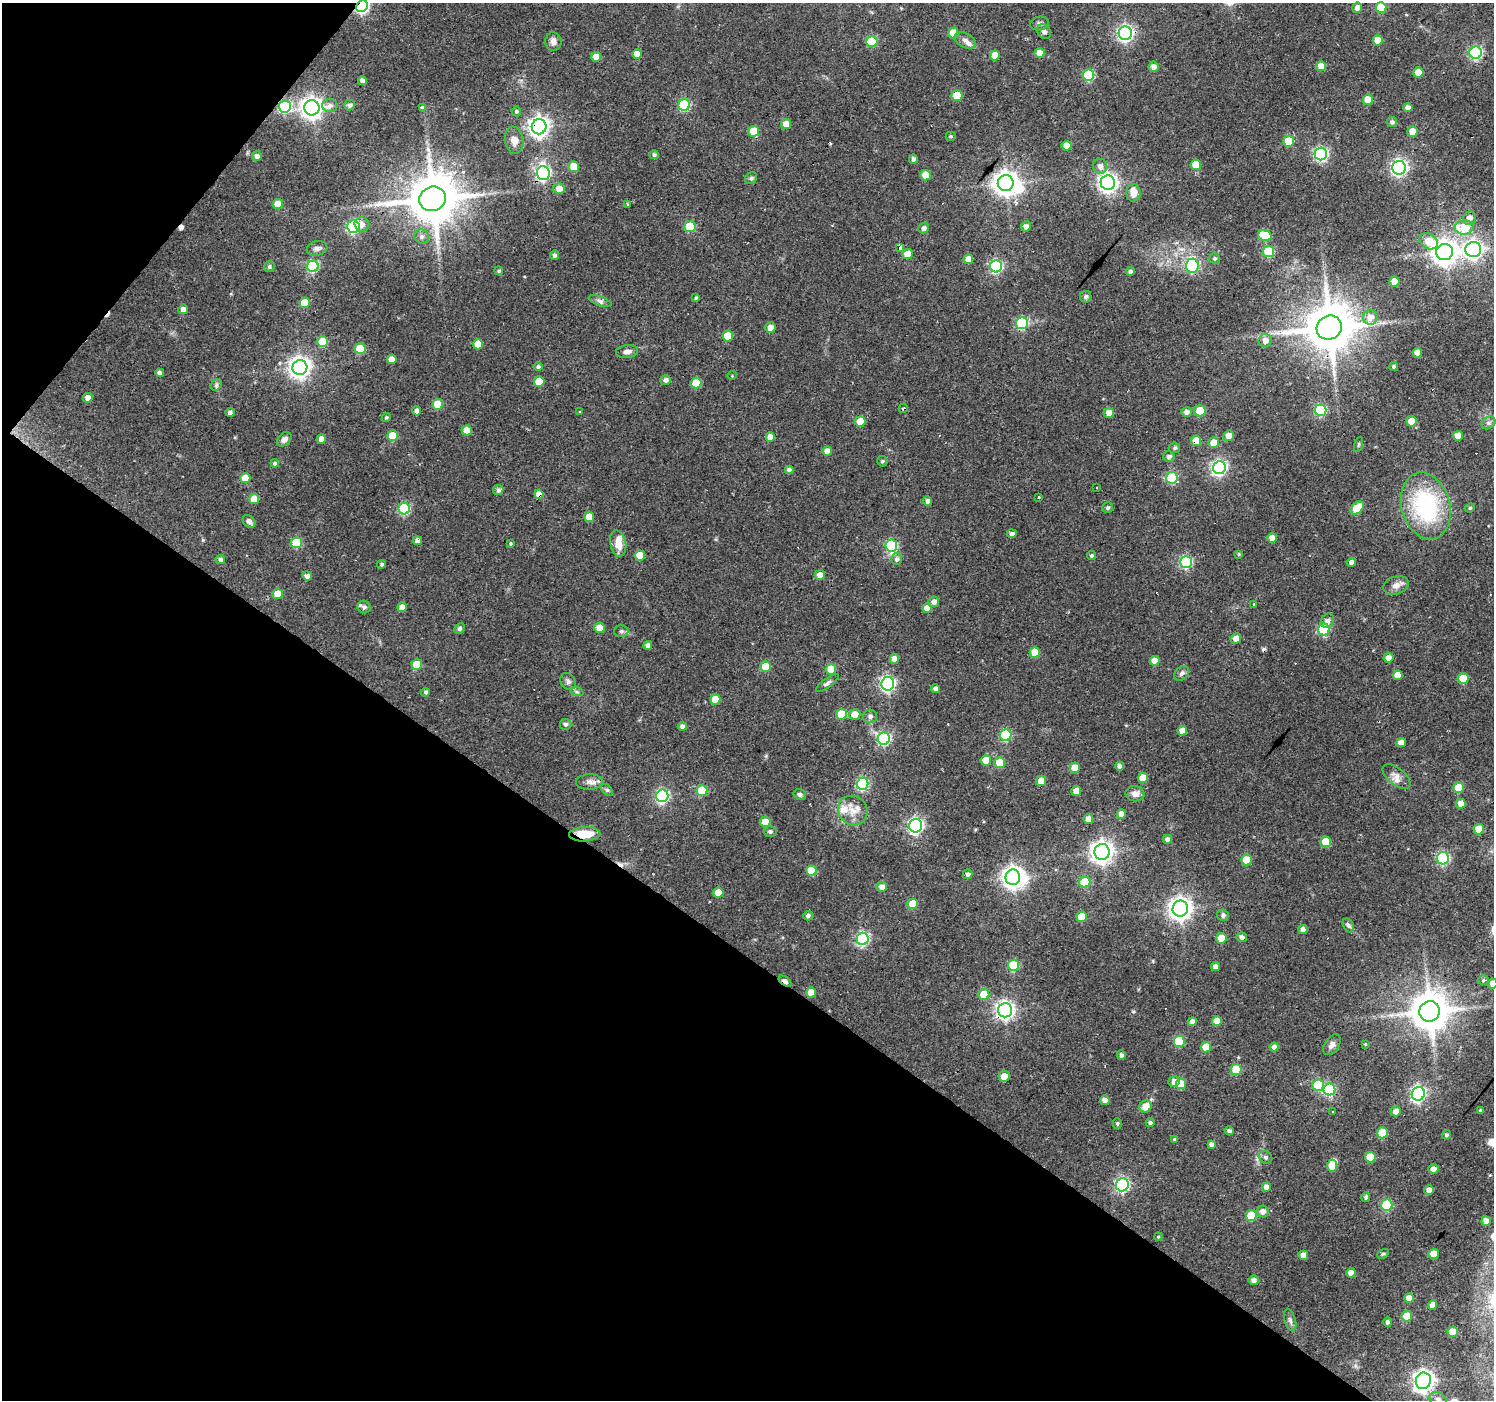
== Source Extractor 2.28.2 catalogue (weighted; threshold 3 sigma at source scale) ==
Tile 9 of 4 x 4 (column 1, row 3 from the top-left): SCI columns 3-1494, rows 1639-3036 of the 5970 x 6007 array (HDU 1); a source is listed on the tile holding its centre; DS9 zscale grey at full resolution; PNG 1496 x 1402 px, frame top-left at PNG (2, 3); each listed source drawn as its Kron ellipse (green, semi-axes under 4 px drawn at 4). Shown black and unused: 36% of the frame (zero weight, under 2 of 3 exposures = <1% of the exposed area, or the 3 px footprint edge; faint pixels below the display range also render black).
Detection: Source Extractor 2.28.2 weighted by HDU 2 'WHT'; one run over the whole footprint, this tile lists its part. Background 0.104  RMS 0.0075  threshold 0.0339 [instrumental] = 3 sigma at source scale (4.5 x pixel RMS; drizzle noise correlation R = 1.50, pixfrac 1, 0.0396/0.0396 arcsec/px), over >= 5 px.
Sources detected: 336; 3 inside a brighter object's white glare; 9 cosmic-ray / hot-pixel residue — neither listed nor drawn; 3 inside a brighter listed object's ellipse — not listed separately; the other 321 listed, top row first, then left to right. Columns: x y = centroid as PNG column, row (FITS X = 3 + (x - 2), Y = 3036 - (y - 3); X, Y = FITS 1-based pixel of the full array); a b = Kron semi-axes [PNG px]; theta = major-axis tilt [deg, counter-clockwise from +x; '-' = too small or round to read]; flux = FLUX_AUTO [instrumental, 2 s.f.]
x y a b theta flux
362 6 6 5 - 150
1381 7 5 5 - 19
1357 8 5 5 - 3.6
1040 24 9 6 10 2.4
1044 31 8 6 -60 2.6
953 33 5 5 - 14
1125 33 7 6 - 200
965 40 12 7 -28 3.4
1378 40 5 5 - 12
872 41 5 5 - 34
553 42 9 8 - 3.6
1039 53 5 5 - 7.6
1476 53 6 6 - 100
637 54 5 5 - 8.2
995 55 5 5 - 8
596 57 5 5 - 8.1
1321 66 5 5 - 9.1
1154 67 5 5 - 4.1
1418 72 5 5 - 11
1089 75 6 5 - 41
362 81 4 4 - 4.1
957 96 5 5 - 19
1368 100 5 5 - 10
330 105 8 6 -9 3.2
350 105 5 5 - 2.3
684 105 6 5 - 54
285 106 6 6 - 81
312 108 7 7 - 490
422 108 3 3 - 62
1408 108 4 4 - 3.8
516 111 5 5 - 1.4
1392 122 5 5 - 2
786 124 5 5 - 8
539 127 7 7 - 380
754 131 5 5 - 18
1412 132 5 5 - 11
951 136 5 4 - 0.97
514 140 14 9 -81 5.7
1289 141 5 5 - 26
1067 146 5 5 - 9
1321 154 6 6 - 130
654 155 5 4 - 1.5
257 156 5 5 - 2.9
913 159 5 4 - 2.1
1196 165 5 5 - 15
574 166 5 5 - 11
1100 166 7 7 - 3.6
1399 168 7 6 - 200
543 173 7 6 - 140
925 175 5 5 - 12
751 178 6 5 - 1.4
1006 183 8 8 - 660
1108 183 7 7 - 320
559 188 6 5 - 6.1
1133 193 9 7 -87 8.4
432 199 14 12 24 3600
278 204 5 5 - 11
627 204 3 3 - 0.72
1469 218 7 6 - 3.8
362 224 7 7 - 4.2
1026 226 5 4 - 3.2
353 227 6 6 - 76
690 227 5 5 - 30
1464 227 9 7 4 20
924 228 5 5 - 2.8
1265 236 7 5 -19 22
422 237 7 7 - 2.5
1429 241 10 7 -35 12
900 247 3 3 - 32
317 248 10 7 10 2.5
1473 250 8 7 - 260
1269 252 5 5 - 37
1445 252 8 8 - 680
907 254 5 5 - 8.7
554 255 5 4 - 2.2
968 259 5 5 - 7.1
1215 259 5 5 - 1.3
313 266 5 5 - 63
996 266 6 6 - 90
1192 266 7 6 - 75
269 267 6 5 - 1.5
499 271 4 4 - 1.3
1130 271 4 4 - 2.4
1394 281 5 5 - 9.7
1086 297 6 6 - 1.8
696 298 4 3 - 1.2
600 301 12 4 -20 2.4
305 303 5 5 - 19
183 309 5 4 - 4.3
1370 317 7 7 - 5.3
1022 323 6 6 - 59
770 328 5 5 - 5.4
1329 328 13 11 34 3300
728 336 5 5 - 15
1265 341 7 6 - 4.1
323 342 5 5 - 20
478 344 5 5 - 11
360 349 5 5 - 25
627 351 11 6 7 3.1
1417 353 5 4 - 6.8
392 359 5 4 - 7.6
1394 366 4 4 - 1.2
300 367 7 7 - 450
538 367 4 4 - 1.6
160 373 4 4 - 3.1
732 376 5 3 - 0.67
666 380 5 5 - 2.8
539 382 5 5 - 15
696 383 5 5 - 19
216 385 6 5 - 1.4
88 398 5 5 - 5
438 404 5 5 - 18
903 408 5 3 - 1.2
1320 410 6 6 - 64
417 411 4 4 - 2.5
1200 411 5 5 - 20
230 412 5 4 - 2.2
579 412 3 2 - 1.4
1186 412 5 5 - 3.4
1109 413 5 5 - 6.4
386 417 5 4 - 1.1
860 421 5 5 - 12
1411 421 5 5 - 12
1488 423 7 6 - 1.8
467 430 5 5 - 9.2
393 436 5 5 - 21
1229 436 6 5 - 8
1458 436 5 5 - 10
770 437 5 4 - 7
284 439 8 6 44 3.4
321 439 4 4 - 5.4
1196 441 5 5 - 9.8
1213 443 5 5 - 9
1358 444 8 3 71 0.85
1175 448 5 5 - 1.5
827 451 5 5 - 6.2
1169 457 6 5 - 2.3
882 461 5 5 - 1.4
275 463 4 4 - 1.9
1219 468 6 6 - 180
789 470 4 4 - 2.8
245 478 5 5 - 12
1172 478 6 5 - 44
1097 488 3 3 - 1.8
498 490 5 5 - 2.6
539 494 5 4 - 8.5
1039 497 3 2 - 1
254 499 5 5 - 11
928 501 5 4 - 2.5
1426 506 34 24 -74 81
1108 508 5 5 - 1.4
1357 508 8 5 42 21
1470 508 5 4 - 1
404 509 6 5 - 61
589 517 5 5 - 9.6
249 521 7 5 -45 2.8
1012 534 5 4 - 2.4
1272 538 5 5 - 8.8
417 541 4 4 - 3.6
296 543 5 5 - 32
510 543 4 4 - 0.98
618 543 13 8 -78 8.2
891 545 6 6 - 56
1238 554 4 4 - 0.87
640 555 5 5 - 12
1091 556 4 4 - 1.5
220 559 5 4 - 2.2
897 559 6 5 - 2.4
1186 562 6 6 - 79
1352 562 5 4 - 3.6
382 564 4 4 - 1.4
820 575 5 5 - 6.7
307 576 5 4 - 5.3
1396 585 13 9 18 4.7
277 594 5 5 - 8.5
934 602 5 5 - 3.5
1254 604 3 3 - 0.54
364 607 7 6 - 2.4
402 607 5 5 - 5.5
927 608 5 4 - 8
1327 621 7 6 - 2.9
460 628 6 5 - 1.5
599 628 5 5 - 12
1324 629 6 6 - 48
621 631 7 6 - 1.8
1236 639 5 5 - 5.8
648 645 4 4 - 3.1
1035 652 5 5 - 15
1388 658 5 5 - 5
894 659 5 4 - 6.1
1155 661 5 4 - 8.4
417 665 5 5 - 22
766 667 5 5 - 19
831 669 5 5 - 16
1182 673 9 6 44 2.1
1398 675 5 5 - 8.3
1463 679 5 5 - 17
568 681 9 7 -52 2.4
827 683 13 4 36 2.2
888 684 6 6 - 160
935 689 4 4 - 2.7
425 692 4 4 - 1.6
577 692 7 4 -18 1.3
715 699 5 5 - 13
841 714 5 5 - 23
855 714 5 5 - 8.5
870 716 7 7 - 2.1
566 724 5 5 - 1.5
682 726 4 4 - 2.5
1182 731 5 4 - 6.5
1006 735 6 5 - 58
884 739 6 6 - 93
1401 743 5 4 - 5.2
986 760 5 5 - 13
1000 763 5 5 - 16
1120 766 4 4 - 3.2
1075 768 5 5 - 9.8
1397 777 16 8 -39 5.3
1143 778 5 5 - 9.6
1041 781 5 5 - 9.5
590 782 13 7 2 4
862 784 6 6 - 79
1458 788 5 5 - 16
607 790 7 4 -44 1.4
702 790 5 5 - 27
1076 791 5 4 - 7.1
800 794 6 5 - 2
1135 794 9 7 -8 4.8
662 796 6 6 - 110
1461 804 5 5 - 6.7
853 810 15 14 - 10
1121 814 5 4 - 5.6
1088 819 5 4 - 5.5
765 822 5 5 - 13
916 826 7 6 - 170
1479 829 5 5 - 11
770 831 6 5 - 1.7
585 834 15 7 4 14
1167 839 4 4 - 2.6
1326 842 5 5 - 17
1102 852 8 7 - 500
1443 858 6 6 - 88
1246 860 5 5 - 15
811 871 5 5 - 21
968 874 5 4 - 2.3
1013 877 8 7 - 460
1085 882 5 5 - 32
882 887 5 5 - 5.2
718 893 5 5 - 14
913 904 5 5 - 17
1180 909 8 7 - 520
1223 915 6 5 - 2.3
808 916 5 4 - 2.2
1082 917 5 5 - 17
1348 925 7 5 -59 1.7
1303 930 4 4 - 4.1
1242 937 5 5 - 3
1221 938 5 5 - 12
863 939 6 6 - 99
1014 965 5 5 - 35
1215 967 4 4 - 3.6
1483 980 5 4 - 1.2
785 981 7 4 -36 6.2
1492 984 5 5 - 5.4
811 992 5 5 - 10
984 994 5 5 - 14
1005 1010 7 7 - 290
1430 1011 10 10 - 2000
1217 1021 5 5 - 9.4
1192 1022 4 4 - 4.2
1179 1041 5 5 - 30
1365 1044 3 3 - 0.7
1332 1045 11 7 57 3.5
1206 1047 5 5 - 13
1274 1047 4 4 - 3.4
1121 1055 5 4 - 2.2
1236 1070 5 5 - 26
1004 1076 5 5 - 7.6
1174 1081 5 5 - 3.8
1181 1084 5 5 - 16
1318 1085 6 5 - 34
1329 1089 6 6 - 57
1418 1094 7 6 - 160
1105 1100 5 4 - 4.5
1145 1106 6 5 - 8
1480 1110 4 3 - 1.2
1396 1111 5 5 - 5.7
1332 1112 3 3 - 2.2
1117 1123 5 4 - 1.2
1150 1123 4 4 - 1.9
1229 1131 4 4 - 2
1382 1133 5 5 - 23
1446 1135 4 4 - 1.5
1174 1139 4 3 - 0.83
1211 1144 4 4 - 3.1
1265 1157 7 5 -32 1.8
1370 1157 5 5 - 17
1332 1166 6 5 - 11
1433 1169 5 5 - 4
1122 1185 6 6 - 120
1266 1187 5 4 - 4.6
1429 1190 5 5 - 3.9
1366 1197 5 4 - 1.8
1387 1205 6 5 - 49
1263 1211 6 5 - 4.3
1251 1215 5 5 - 21
1486 1221 5 4 - 6.9
1158 1237 4 3 - 0.72
1383 1254 6 4 29 1
1434 1254 5 5 - 11
1303 1255 5 4 - 6.6
1351 1273 4 4 - 5.2
1254 1280 5 5 - 3.6
1409 1298 5 5 - 6.9
1432 1305 5 4 - 6
1407 1316 5 5 - 18
1290 1320 11 5 -73 2.4
1388 1322 4 4 - 2.4
1453 1332 5 5 - 14
1423 1381 8 7 - 440
1438 1399 9 6 -29 2.8
Overlapping masked pixels (flux is a lower limit): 11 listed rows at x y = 362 6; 285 106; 539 127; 543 173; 432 199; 1329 328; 1196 441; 539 494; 585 834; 785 981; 1005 1010
Isophote crosses this tile's border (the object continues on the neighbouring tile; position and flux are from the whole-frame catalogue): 3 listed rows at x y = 362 6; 1492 984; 1438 1399